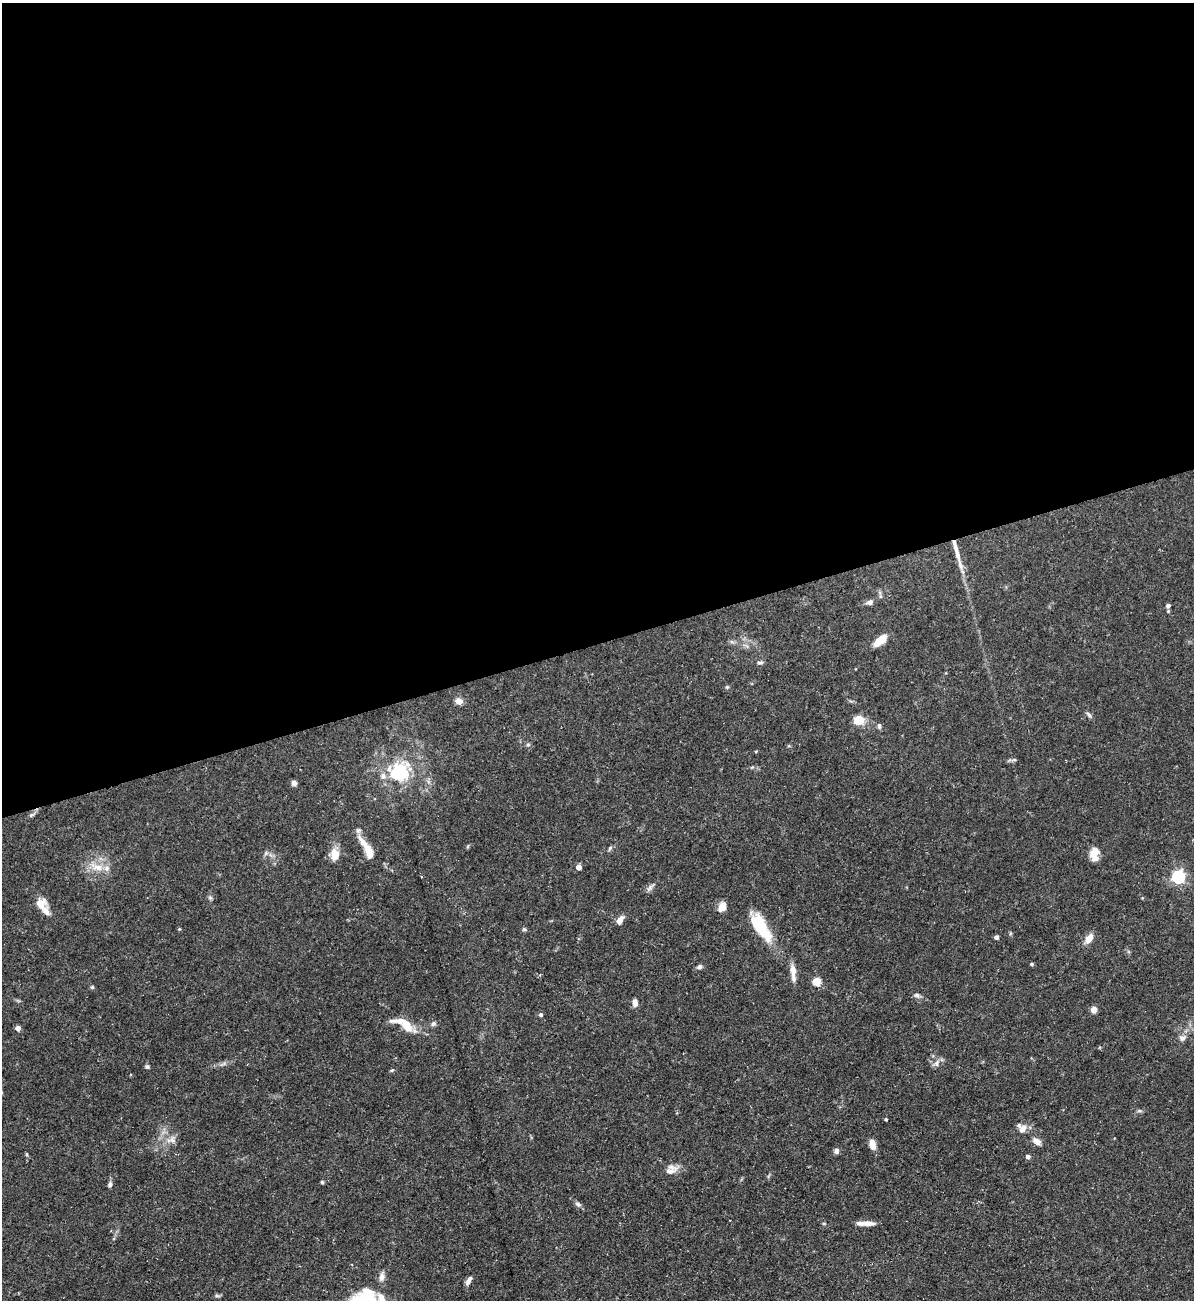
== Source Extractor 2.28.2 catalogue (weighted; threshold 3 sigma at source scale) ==
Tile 2 of 4 x 4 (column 2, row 1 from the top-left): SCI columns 1334-2525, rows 3894-5191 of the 5172 x 5191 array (HDU 1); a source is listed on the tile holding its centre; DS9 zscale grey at full resolution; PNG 1196 x 1302 px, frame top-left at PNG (2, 3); no overlay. Shown black and unused: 49% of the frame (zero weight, under 3 of 5 exposures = <1% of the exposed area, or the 3 px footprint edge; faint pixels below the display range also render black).
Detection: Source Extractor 2.28.2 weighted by HDU 2 'WHT'; one run over the whole footprint, this tile lists its part. Background 0.0757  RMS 0.0041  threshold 0.0185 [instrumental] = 3 sigma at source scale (4.5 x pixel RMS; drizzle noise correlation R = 1.50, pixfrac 1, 0.05/0.05 arcsec/px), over >= 5 px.
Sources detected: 71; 1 inside a brighter object's white glare — not listed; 5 inside a brighter listed object's ellipse — not listed separately; the other 65 listed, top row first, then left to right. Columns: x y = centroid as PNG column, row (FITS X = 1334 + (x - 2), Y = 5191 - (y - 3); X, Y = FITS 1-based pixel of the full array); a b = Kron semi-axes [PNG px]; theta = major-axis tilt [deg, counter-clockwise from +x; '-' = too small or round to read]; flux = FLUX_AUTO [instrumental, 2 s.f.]
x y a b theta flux
956 549 41 5 -75 6.8
870 602 7 6 - 1.7
1168 606 5 5 - 1.5
880 640 14 6 40 7.6
760 662 8 4 4 0.86
727 687 5 4 - 0.52
459 701 6 5 - 3.7
1089 715 10 4 -46 0.94
858 720 10 9 - 7.2
879 726 8 5 -82 0.87
528 745 6 4 0 0.63
1014 760 6 4 17 0.64
399 772 28 26 22 22
294 783 5 5 - 1.7
31 815 7 4 31 0.92
363 843 25 9 -55 5.2
610 848 8 4 55 0.7
334 854 15 11 -81 4.7
1094 857 17 9 -59 3.5
97 867 17 9 -7 5.3
579 867 4 4 - 3.3
1178 877 6 6 - 84
650 888 10 5 51 1.2
210 897 7 4 -20 0.66
41 904 14 12 68 4.5
722 907 10 7 59 3.9
620 920 10 6 60 2.7
759 923 27 14 -49 13
179 929 4 3 - 0.35
524 929 6 5 - 0.6
996 937 4 4 - 1.4
1089 938 11 6 50 4.3
1032 964 4 3 - 0.64
700 967 7 5 15 1.1
793 972 20 6 -87 4.1
817 982 5 5 - 16
92 987 5 4 - 0.52
917 995 8 5 -26 1.1
635 1003 8 5 -83 2.2
1094 1010 4 4 - 6.1
541 1015 4 4 - 0.91
404 1024 32 12 -26 8.6
433 1024 7 6 - 1
18 1028 4 4 - 2.6
1182 1038 9 8 - 1.7
937 1063 11 6 64 1.7
147 1067 6 5 - 0.71
392 1070 6 4 43 0.52
1139 1111 6 4 18 0.66
886 1119 3 3 - 0.6
1022 1129 12 8 56 2.7
172 1140 9 5 -74 1.4
1037 1141 8 5 -33 3.3
872 1144 11 6 -80 3.8
836 1151 6 5 - 1.5
1028 1157 4 4 - 1.6
670 1171 21 9 17 3.4
322 1182 4 4 - 0.55
110 1184 7 5 89 1.1
578 1204 9 6 -29 1.1
865 1223 21 5 -1 3.4
382 1277 12 7 78 2.1
469 1280 12 5 60 1.7
366 1291 13 8 -13 2.9
217 1296 6 5 - 0.76
Overlapping masked pixels (flux is a lower limit): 1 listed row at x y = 956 549